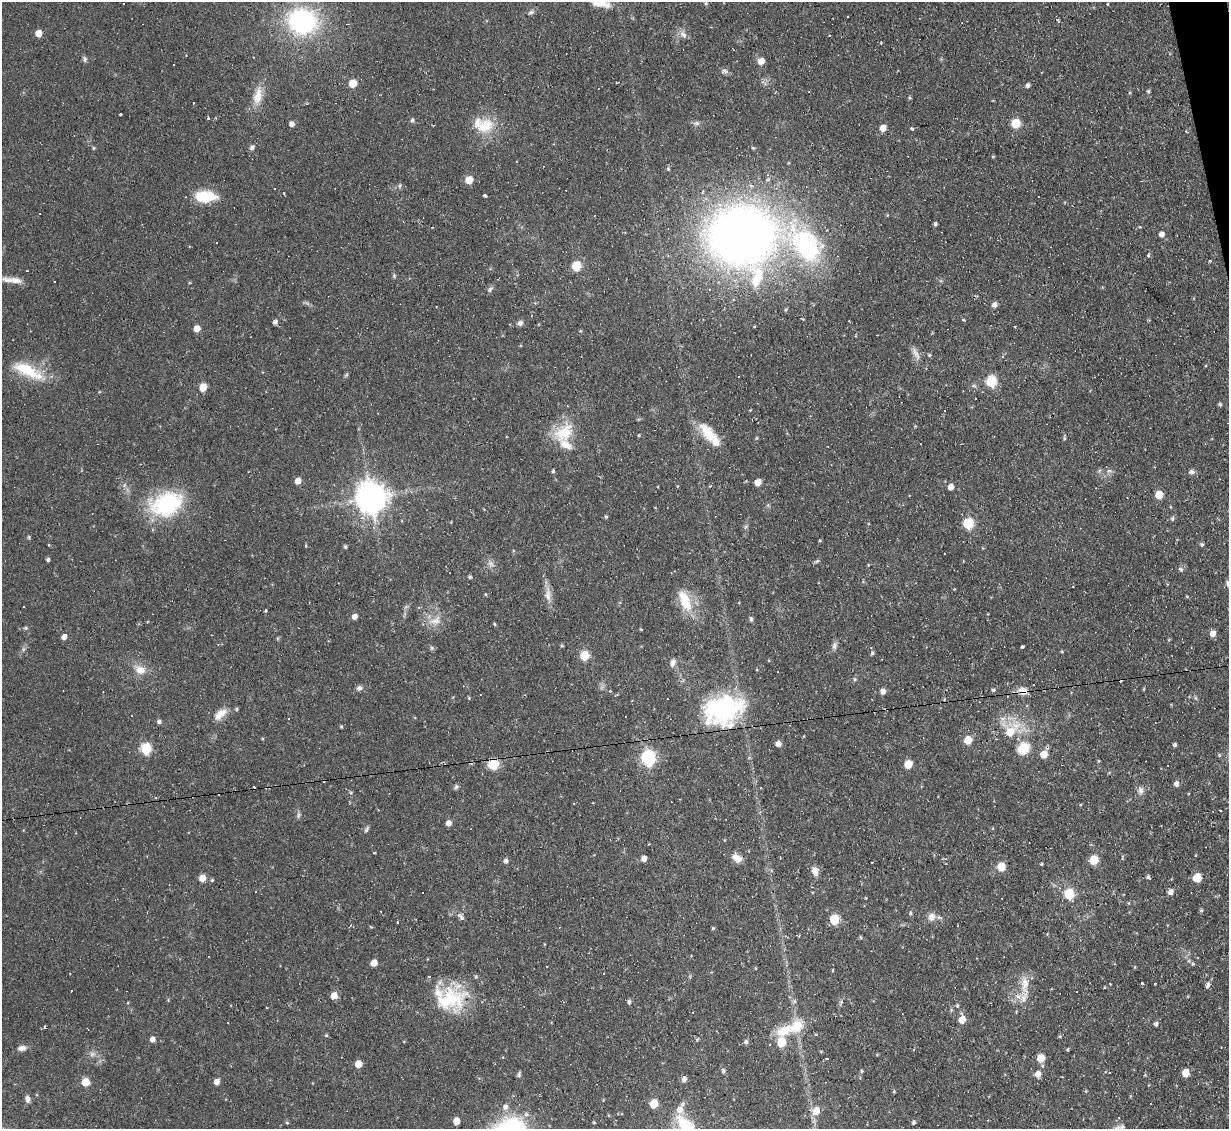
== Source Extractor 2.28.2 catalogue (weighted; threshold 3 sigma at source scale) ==
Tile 10 of 4 x 4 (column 2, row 3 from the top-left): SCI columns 1228-2454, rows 1374-2500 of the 4909 x 4884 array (HDU 1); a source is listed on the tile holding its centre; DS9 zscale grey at full resolution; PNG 1231 x 1131 px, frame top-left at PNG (2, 2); no overlay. Shown black and unused: <1% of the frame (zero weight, under 2 of 3 exposures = <1% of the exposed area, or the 3 px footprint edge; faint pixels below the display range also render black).
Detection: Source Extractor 2.28.2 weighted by HDU 2 'WHT'; one run over the whole footprint, this tile lists its part. Background 0.067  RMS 0.0045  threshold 0.0204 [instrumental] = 3 sigma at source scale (4.5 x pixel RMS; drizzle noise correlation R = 1.50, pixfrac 1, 0.05/0.05 arcsec/px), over >= 5 px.
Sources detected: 282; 4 too faint to see at this stretch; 37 cosmic-ray / hot-pixel residue — not listed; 19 inside a brighter listed object's ellipse — not listed separately; the other 222 listed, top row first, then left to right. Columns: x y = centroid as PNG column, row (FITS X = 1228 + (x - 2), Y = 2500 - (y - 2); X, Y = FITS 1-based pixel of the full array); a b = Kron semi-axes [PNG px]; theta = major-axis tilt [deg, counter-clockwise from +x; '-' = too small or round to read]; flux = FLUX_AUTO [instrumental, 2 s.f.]
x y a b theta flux
600 3 26 8 -11 6.6
706 3 5 4 - 0.61
1107 4 3 3 - 0.57
531 12 8 6 31 1.2
302 21 28 24 -13 67
38 33 5 5 - 5.2
683 34 12 8 -35 2.5
84 59 8 6 -74 1
761 61 5 5 - 6
174 65 3 2 - 0.38
725 71 11 6 -2 1.5
353 83 5 5 - 11
1028 85 5 4 - 1.4
1149 91 4 4 - 0.75
1130 93 4 3 - 0.41
258 96 26 11 79 7.6
909 97 5 4 - 0.59
121 114 3 3 - 11
208 118 3 3 - 2.2
412 120 6 5 - 0.94
696 123 9 6 8 1.2
1016 123 6 5 - 20
292 124 5 5 - 2.4
433 125 4 2 - 0.4
485 126 24 18 28 13
883 128 5 5 - 5.4
911 128 3 3 - 9.5
1186 131 3 3 - 0.37
252 147 6 6 - 1.5
94 148 5 4 - 0.56
753 148 5 3 - 0.49
993 156 5 3 - 0.44
517 162 3 2 - 0.55
668 169 6 5 - 0.71
469 180 5 5 - 8.9
400 186 7 6 - 0.97
485 195 3 3 - 7.9
205 196 21 11 -1 17
935 224 4 4 - 0.93
1140 227 4 3 - 0.34
1162 234 5 5 - 2.6
742 235 84 72 4 310
1148 255 6 4 69 0.63
576 266 6 5 - 23
394 276 6 5 - 0.69
7 280 26 8 -9 4.4
490 289 9 6 48 1.2
994 305 7 6 - 1.8
786 309 5 3 - 0.48
963 320 5 3 - 0.44
849 321 3 2 - 0.61
275 322 4 4 - 1.8
520 323 7 6 - 1.6
197 329 5 5 - 4.9
580 331 5 4 - 0.47
916 353 21 7 -63 3.1
929 355 4 4 - 0.61
1003 356 4 4 - 1.1
28 371 43 14 -25 17
739 377 3 2 - 0.33
991 381 6 6 - 33
203 387 6 5 - 9
1220 404 5 4 - 0.62
750 410 3 3 - 0.32
944 410 3 3 - 0.86
564 433 30 22 44 16
708 433 30 16 -52 11
639 435 4 3 - 0.44
1064 438 5 4 - 0.66
553 471 5 3 - 0.78
1109 471 9 5 7 1.4
1191 472 9 7 7 1.6
298 481 5 5 - 4.6
758 482 5 5 - 6.4
710 486 3 2 - 0.99
951 487 5 5 - 3.5
1159 495 6 5 - 9.7
371 498 10 9 - 810
166 504 40 28 19 41
606 517 5 4 - 0.66
1172 519 6 5 - 1
968 523 6 5 - 35
745 527 7 4 71 0.79
820 540 5 3 - 0.44
49 545 3 3 - 0.5
1202 545 4 4 - 0.92
345 547 4 4 - 0.79
48 560 4 3 - 1.1
817 561 8 4 27 0.81
491 564 13 8 -36 2.5
1181 569 7 5 -56 1.1
470 577 4 4 - 0.84
548 594 23 8 -88 4.3
1187 596 5 3 - 0.46
686 604 24 16 -53 11
265 611 4 4 - 0.48
355 616 5 4 - 2.8
751 619 7 5 -81 0.93
435 621 21 12 18 6.2
494 624 5 4 - 0.57
25 628 5 4 - 0.7
1213 634 6 6 - 3.2
64 637 5 4 - 2.5
834 645 10 7 84 1.7
562 646 4 4 - 0.52
1022 646 3 3 - 1.2
432 648 6 5 - 0.86
1062 651 4 4 - 0.49
872 653 6 5 - 0.86
584 655 6 5 - 19
673 663 11 7 69 2
140 670 16 12 -29 5.8
854 679 6 4 -89 0.67
359 688 8 7 - 1.4
1144 689 5 3 - 0.39
993 690 5 4 - 0.77
610 691 3 3 - 0.91
883 691 5 5 - 2.8
1023 691 10 9 - 4.4
469 698 5 4 - 0.46
236 709 5 4 - 0.66
723 709 43 29 19 58
220 714 19 9 41 5.1
132 715 3 3 - 1.9
159 722 5 5 - 1.3
341 726 4 3 - 0.48
1010 731 24 20 -81 19
968 740 6 5 - 10
778 744 6 6 - 2.4
1175 745 4 3 - 1
146 749 6 6 - 34
1044 754 7 5 64 6.9
1219 755 5 4 - 0.54
648 758 7 6 - 90
1098 761 4 3 - 0.37
493 764 14 13 - 7
908 764 6 5 - 12
1168 765 3 2 - 0.57
1176 784 6 5 - 2.1
456 787 7 5 85 0.9
1140 790 11 8 82 2.2
351 792 5 4 - 0.54
1220 810 3 2 - 0.47
299 815 9 5 71 1
448 823 5 5 - 3.1
374 853 3 3 - 0.46
644 858 5 5 - 2.7
737 858 12 8 -28 4.2
1094 860 6 5 - 17
506 861 5 5 - 1.5
1042 864 4 3 - 0.51
1001 867 6 5 - 14
815 871 11 8 -75 3.1
202 878 5 5 - 6.3
1149 878 5 3 - 3.1
1197 878 6 6 - 11
212 880 5 4 - 0.6
1171 892 6 5 - 2.6
1069 894 6 6 - 28
866 898 4 3 - 0.32
1201 910 5 4 - 0.73
910 913 5 4 - 0.66
459 915 12 5 -8 1.8
932 916 10 8 -87 3
940 917 5 4 - 1.3
834 919 6 5 - 25
371 927 4 3 - 0.41
713 928 5 4 - 0.53
860 937 5 4 - 0.55
1189 961 6 4 -17 0.76
374 963 5 5 - 5.7
755 968 4 3 - 0.35
832 970 5 3 - 0.4
1155 983 3 3 - 2.2
1025 984 28 11 -90 8
1110 984 3 2 - 0.47
1142 984 3 3 - 1.2
1208 985 7 5 66 1.4
1076 992 3 3 - 2
334 996 5 5 - 6
449 999 44 31 19 30
168 1000 4 4 - 0.42
794 1001 6 5 - 0.95
629 1002 5 5 - 1.2
841 1002 10 5 69 1
957 1005 5 4 - 0.61
692 1012 3 3 - 0.35
962 1019 7 5 86 6.2
1156 1024 5 5 - 1.2
44 1027 3 3 - 0.94
784 1030 24 13 25 13
816 1034 4 3 - 0.38
326 1035 5 4 - 0.56
1060 1036 6 4 18 0.5
152 1039 5 5 - 2.7
746 1042 5 5 - 1.2
781 1042 6 5 - 14
22 1048 11 7 9 2.3
342 1057 3 2 - 0.27
827 1058 3 3 - 4.3
1041 1058 6 5 - 10
358 1064 5 5 - 7.3
723 1071 7 4 -87 0.87
862 1071 4 4 - 0.64
1109 1073 3 2 - 0.6
1185 1073 5 5 - 8.8
519 1074 6 4 67 1
1038 1074 6 5 - 3.6
684 1079 6 5 - 2.2
85 1082 5 5 - 10
217 1082 5 5 - 2.9
894 1091 5 3 - 0.44
27 1099 8 6 -71 1.9
653 1104 5 5 - 16
505 1107 7 6 - 2.1
816 1111 6 5 - 7.8
526 1114 7 7 - 1.6
456 1121 5 5 - 6
913 1122 4 4 - 0.98
287 1123 5 4 - 0.56
685 1126 29 19 -54 17
1122 1127 7 6 - 1
Overlapping masked pixels (flux is a lower limit): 5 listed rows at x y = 371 498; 1023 691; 723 709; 1044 754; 493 764
Isophote crosses this tile's border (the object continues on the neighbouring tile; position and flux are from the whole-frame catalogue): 4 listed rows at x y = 600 3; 7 280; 685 1126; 1122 1127